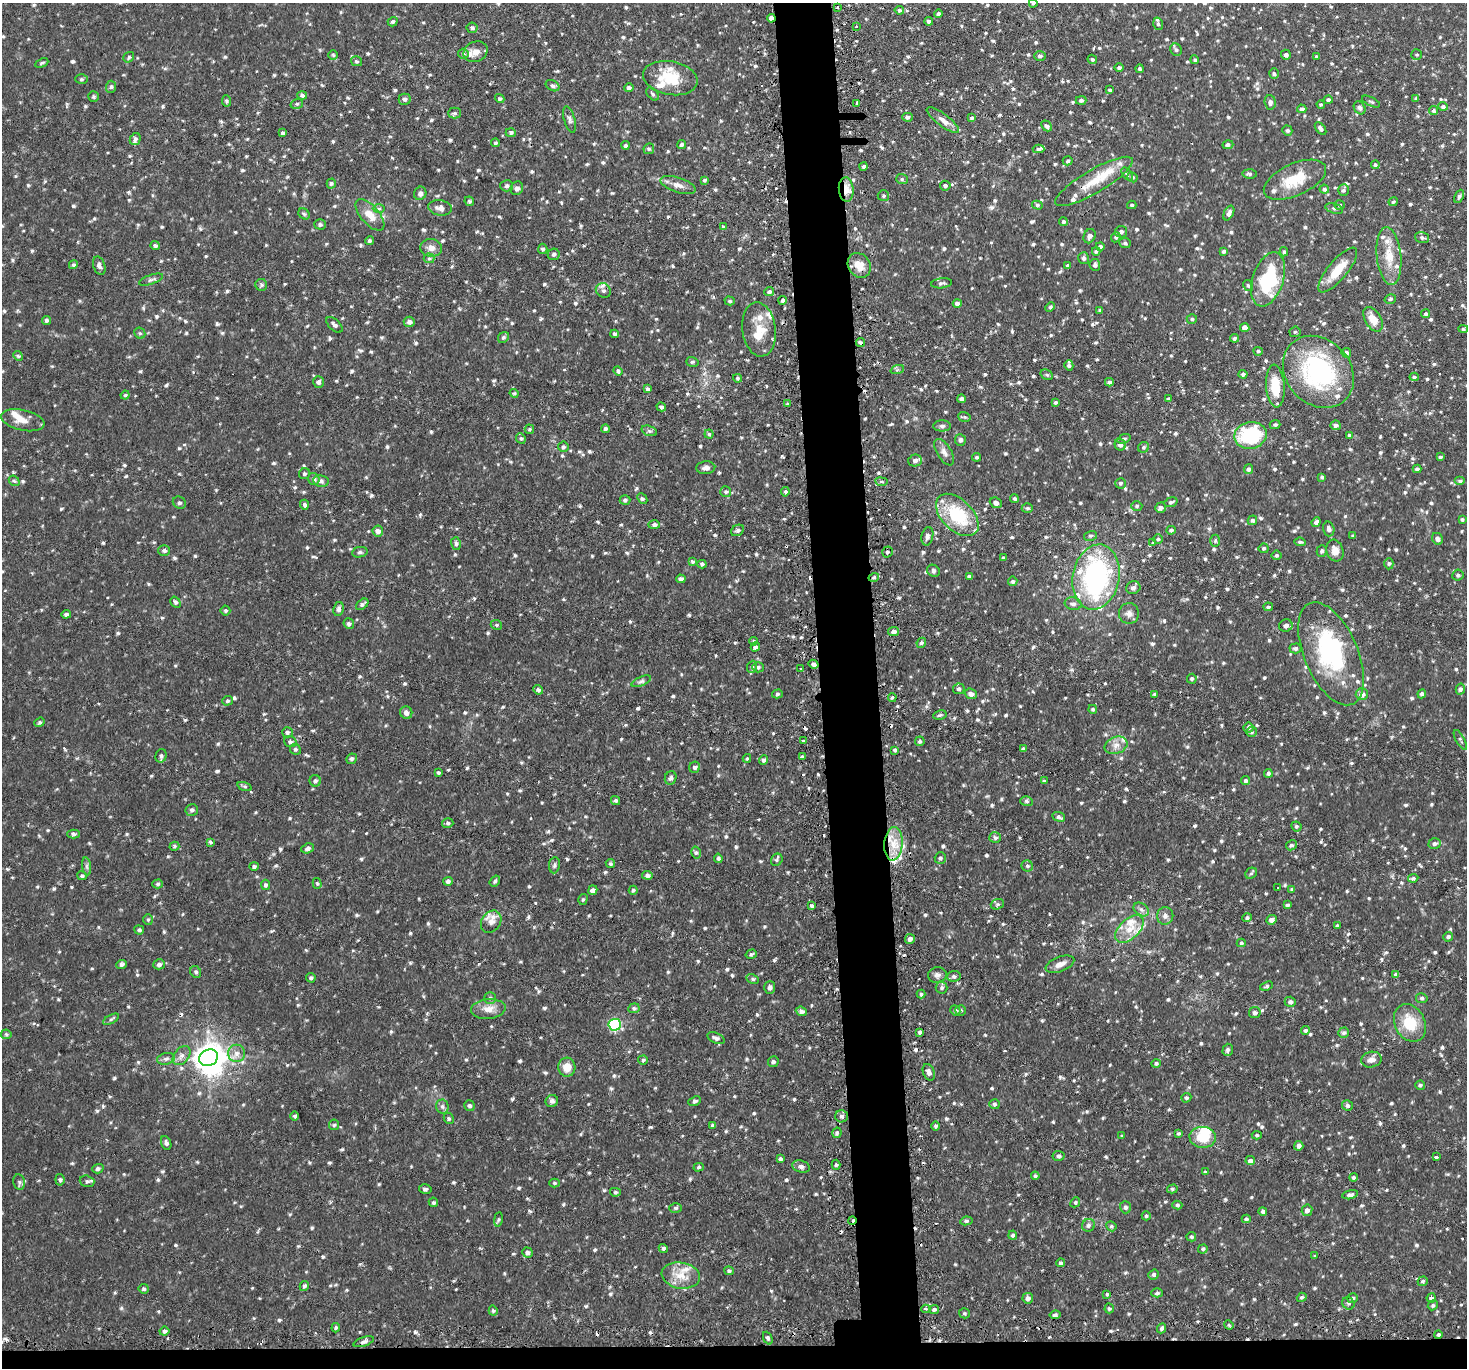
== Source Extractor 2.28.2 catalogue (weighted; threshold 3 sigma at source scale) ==
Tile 8 of 3 x 3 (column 2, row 3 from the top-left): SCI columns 1494-2958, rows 145-1510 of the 4449 x 4416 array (HDU 1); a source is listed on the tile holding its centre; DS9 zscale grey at full resolution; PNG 1469 x 1370 px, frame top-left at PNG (2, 3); each listed source drawn as its Kron ellipse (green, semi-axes under 4 px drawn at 4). Shown black and unused: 6% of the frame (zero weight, under 2 of 3 exposures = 4% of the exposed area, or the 3 px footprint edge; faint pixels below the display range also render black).
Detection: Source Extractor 2.28.2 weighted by HDU 2 'WHT'; one run over the whole footprint, this tile lists its part. Background 0.106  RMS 0.0079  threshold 0.0357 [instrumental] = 3 sigma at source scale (4.5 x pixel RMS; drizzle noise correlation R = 1.50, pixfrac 1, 0.05/0.05 arcsec/px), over >= 5 px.
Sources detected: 1122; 3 inside a brighter object's white glare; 20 cosmic-ray / hot-pixel residue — neither listed nor drawn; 35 inside a brighter listed object's ellipse — not listed separately; of the other 1064, all 500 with FLUX_AUTO >= 1.23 (the completeness limit of this list) listed and drawn (564 fainter detections not listed), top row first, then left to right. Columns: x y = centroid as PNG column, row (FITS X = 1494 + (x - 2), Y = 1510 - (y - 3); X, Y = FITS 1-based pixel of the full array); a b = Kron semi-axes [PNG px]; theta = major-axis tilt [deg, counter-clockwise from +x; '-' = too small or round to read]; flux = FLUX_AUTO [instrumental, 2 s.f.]
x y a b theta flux
1033 3 4 4 - 1.3
837 8 3 3 - 1.8
899 10 5 4 - 1.8
939 14 4 3 - 1.8
771 18 4 4 - 4.5
929 21 4 4 - 1.7
393 22 5 4 - 1.6
1158 24 6 5 - 1.5
856 27 3 2 - 1.5
472 28 5 5 - 1.8
1176 50 6 5 - 1.8
476 52 12 10 24 6.3
463 54 5 5 - 1.5
1417 54 5 5 - 1.3
333 55 5 5 - 1.2
1286 55 5 5 - 2
1040 56 6 5 - 1.9
129 57 6 5 - 1.5
1316 57 3 3 - 1.3
1092 59 5 4 - 1.3
1195 60 4 4 - 1.4
356 61 5 5 - 1.3
42 63 7 3 25 1.2
1119 68 4 4 - 1.6
1140 69 4 4 - 1.6
1274 74 5 4 - 1.5
670 78 27 17 -10 28
81 79 6 4 1 1.3
552 86 7 5 -30 2
111 87 6 5 - 1.5
629 88 5 4 - 1.9
1110 90 4 3 - 1.2
652 94 7 4 -47 1.7
302 95 5 4 - 2
93 96 5 5 - 1.4
405 99 6 5 - 1.8
500 99 5 4 - 1.5
1416 99 4 4 - 1.7
1081 100 5 4 - 1.7
1328 100 4 4 - 2.1
227 101 6 4 -82 1.4
1270 102 7 5 -85 2.8
1371 102 10 4 -26 1.7
297 104 6 5 - 1.4
857 104 4 3 - 10
1321 104 4 4 - 1.2
1443 106 5 4 - 1.6
1360 108 7 5 -57 2.2
1302 109 5 4 - 1.6
1433 111 5 4 - 1.4
455 113 6 5 - 1.5
907 117 5 4 - 1.6
972 118 4 3 - 1.3
569 120 13 5 -75 2.5
943 120 20 6 -37 5.7
1047 126 6 4 -47 2.3
1321 128 7 4 -52 2.4
1287 130 5 5 - 1.7
283 133 4 3 - 1.8
511 133 5 4 - 1.6
135 139 6 5 - 2.3
495 143 4 4 - 1.4
625 145 4 4 - 1.4
681 145 5 4 - 1.6
1228 145 5 4 - 1.6
649 149 6 5 - 1.3
1038 149 6 4 -3 2
1068 161 5 4 - 1.4
1375 165 4 4 - 1.4
864 166 4 4 - 1.4
1127 174 8 3 -54 1.3
1249 174 7 4 -4 1.6
1132 177 5 4 - 1.4
902 179 6 5 - 1.5
704 180 4 4 - 1.5
1295 180 33 16 24 25
1094 181 44 11 30 21
331 183 5 4 - 1.4
678 185 18 7 -18 5.5
507 186 6 5 - 1.7
945 186 5 5 - 2.1
517 188 7 6 - 2.9
846 189 12 7 -85 8.9
1324 189 5 4 - 1.9
1343 190 6 5 - 1.9
420 193 7 6 - 2.3
883 196 6 5 - 1.4
1459 196 7 4 65 1.8
469 201 5 4 - 1.4
1393 202 4 4 - 1.3
1037 205 5 4 - 1.6
1132 205 4 4 - 1.3
1340 205 5 4 - 1.4
440 208 12 7 -9 4.7
379 209 6 4 2 1.4
1334 209 9 4 -16 1.7
1229 213 8 4 62 2.8
304 214 6 5 - 1.5
370 215 19 9 -49 10
1063 222 5 4 - 1.7
320 224 6 5 - 1.7
723 227 4 4 - 1.4
1121 232 6 5 - 2.2
1090 236 7 5 67 3
1116 237 5 4 - 1.4
1422 238 7 5 -17 2.1
369 241 4 4 - 1.5
1125 243 6 5 - 1.5
155 245 4 4 - 1.6
1100 246 4 4 - 1.6
431 248 11 9 -4 5.2
543 249 5 5 - 1.7
1096 251 4 4 - 1.3
1224 251 3 3 - 1.5
1284 252 4 4 - 1.3
554 254 6 5 - 1.9
1389 256 29 12 -84 16
429 258 5 5 - 1.3
1084 258 6 5 - 2.1
73 265 4 4 - 1.6
859 265 13 10 -54 9.6
1095 265 6 5 - 2.1
99 266 9 6 -71 2.6
1068 266 4 4 - 1.7
1338 270 28 9 50 17
1268 279 28 15 72 50
151 280 13 4 19 2.2
942 283 10 5 6 2.1
261 285 6 6 - 1.5
1248 285 6 4 -57 1.5
603 290 8 7 - 2.8
769 292 5 4 - 1.9
1390 299 6 4 16 1.6
783 300 4 3 - 1.9
730 301 5 4 - 1.3
957 303 4 4 - 2.6
1050 307 5 4 - 1.2
1100 311 4 3 - 1.5
1426 314 4 4 - 1.6
1192 319 5 4 - 1.4
1373 319 13 8 -59 11
46 320 4 4 - 1.8
409 322 5 5 - 2.8
334 325 10 5 -43 2.3
1245 328 4 4 - 4.2
759 329 27 16 -83 17
1463 329 5 4 - 1.4
1295 332 5 5 - 1.3
140 333 6 5 - 1.3
614 334 4 4 - 1.4
503 337 6 5 - 1.7
1234 338 4 4 - 1.5
860 342 5 4 - 1.7
1258 351 5 4 - 1.3
1346 353 5 4 - 3
18 356 5 4 - 1.2
692 362 6 5 - 1.2
1069 365 5 4 - 1.8
897 370 7 4 19 1.3
618 371 5 4 - 1.4
1318 372 39 32 -47 110
1243 374 4 4 - 2.1
1047 375 6 4 -29 1.7
1414 377 4 4 - 1.4
737 378 4 4 - 1.3
318 382 6 5 - 2.5
1109 382 4 4 - 1.7
1275 386 21 9 -86 20
648 389 4 4 - 2.1
514 393 5 4 - 1.2
125 395 4 4 - 1.3
962 399 4 4 - 2.6
1168 399 4 4 - 1.6
1056 402 4 3 - 1.7
787 404 4 3 - 1.4
661 407 5 4 - 1.7
964 417 6 5 - 1.3
23 420 22 10 -12 9
1275 425 5 4 - 1.7
1336 425 5 5 - 3
942 426 9 5 1 1.9
529 429 5 4 - 1.3
605 429 4 4 - 1.7
649 431 8 5 -19 1.7
709 434 4 4 - 1.3
1250 435 16 13 12 66
1349 435 4 3 - 1.3
521 438 5 4 - 1.4
1124 439 7 4 20 1.4
960 440 6 5 - 2.1
1120 445 6 5 - 2.5
563 447 5 5 - 1.8
1144 447 6 5 - 1.7
944 452 15 7 -58 4.3
976 457 4 4 - 1.5
1440 457 4 3 - 1.3
915 461 7 6 - 3.4
706 468 9 6 5 2.9
1249 469 5 4 - 2.5
1417 469 4 4 - 2.4
304 474 6 5 - 1.3
1322 477 4 3 - 1.5
314 479 6 5 - 3
14 481 6 4 -41 1.3
321 481 8 6 -8 2.3
1460 481 5 4 - 1.5
881 482 6 3 -8 1.3
1120 483 5 5 - 1.7
726 492 5 5 - 1.4
785 492 4 4 - 1.6
1014 498 4 4 - 1.3
642 499 6 4 -48 1.3
625 500 5 4 - 1.6
1171 502 7 4 19 1.8
179 503 7 6 - 1.8
996 503 6 5 - 2.7
304 505 5 4 - 2
1137 506 5 4 - 1.2
1027 508 5 4 - 1.3
1161 508 5 5 - 2.9
957 515 26 15 -44 44
1252 520 5 4 - 1.7
1462 520 4 3 - 1.3
1316 522 5 4 - 2.2
654 525 6 4 0 2.6
1329 529 7 5 -75 3.1
737 530 7 5 31 1.7
1171 530 5 4 - 1.7
378 531 5 5 - 4.1
927 536 9 6 78 2.8
1090 536 6 5 - 1.5
1353 536 4 3 - 1.4
1158 539 4 4 - 1.4
1437 539 6 5 - 3.2
1215 541 6 5 - 1.5
1300 542 6 4 -7 1.6
1153 543 3 3 - 1.8
456 544 6 5 - 1.7
1264 548 5 5 - 1.5
164 550 6 5 - 2
1322 551 6 5 - 2
1335 551 11 8 -72 6.6
360 552 8 5 9 1.7
887 552 5 5 - 1.9
1276 555 5 5 - 1.5
1003 558 3 3 - 1.5
692 561 4 3 - 1.2
702 564 4 3 - 1.4
1389 564 6 4 88 1.3
933 571 7 5 -39 1.8
1458 575 6 5 - 2
969 576 3 3 - 1.4
874 577 5 4 - 1.4
1096 577 33 23 79 130
681 579 4 4 - 2.3
1013 581 5 4 - 1.6
1133 588 7 6 - 2.6
175 602 6 4 -58 1.7
362 604 7 4 40 1.8
1073 604 8 6 -11 3
1268 607 5 4 - 1.5
338 609 7 5 81 2.7
225 610 5 5 - 1.3
1129 613 10 10 - 3.9
66 614 5 3 - 1.9
349 624 5 5 - 2
496 625 6 4 -23 1.2
1286 626 7 6 - 3.5
894 631 5 4 - 3.2
754 641 4 4 - 1.4
921 643 5 4 - 1.7
755 647 5 4 - 2.3
1295 648 6 5 - 2.2
1331 654 55 26 -67 91
814 664 5 4 - 2.6
752 667 6 5 - 1.5
758 667 6 5 - 1.9
801 669 3 3 - 2.9
1192 679 5 5 - 1.6
641 681 10 4 23 1.9
959 689 6 5 - 2
1460 689 5 4 - 2.3
538 690 5 4 - 1.8
777 694 5 4 - 1.4
971 694 6 5 - 3.6
1155 694 3 3 - 1.5
1362 694 6 6 - 4.6
1422 694 4 4 - 2
892 697 4 3 - 1.2
227 701 5 4 - 1.3
1093 709 4 4 - 1.5
406 713 6 6 - 3.8
940 715 7 4 11 1.4
39 722 5 4 - 1.4
1248 728 5 5 - 1.8
287 732 5 5 - 1.7
1251 732 5 5 - 1.7
1460 740 11 3 -61 1.3
803 741 3 3 - 1.4
920 741 5 4 - 1.8
290 742 6 5 - 2
1116 745 12 8 20 5.4
295 749 6 5 - 1.5
1023 749 4 3 - 2.4
895 750 4 3 - 4.3
161 756 7 5 73 2.3
802 757 4 4 - 1.4
747 758 4 3 - 1.2
351 759 5 5 - 1.5
764 760 4 4 - 1.7
695 767 5 5 - 2.4
438 772 3 3 - 1.4
1268 773 4 4 - 1.9
671 778 7 5 70 1.9
315 781 6 5 - 1.5
1044 781 4 3 - 1.3
1245 781 4 4 - 1.6
245 787 7 3 -19 1.2
615 800 5 4 - 1.7
1026 801 6 4 -17 1.5
192 810 6 6 - 2.1
1059 817 6 4 -21 2.2
448 823 6 4 14 1.5
1296 826 5 5 - 1.6
74 834 6 4 -2 1.6
995 838 6 5 - 2.3
210 842 4 4 - 1.2
893 844 17 9 85 13
1435 844 6 5 - 2.2
1291 845 6 5 - 2
174 846 5 4 - 1.3
308 848 6 5 - 2.6
696 853 6 5 - 1.5
718 858 5 4 - 1.7
940 858 5 5 - 1.8
777 860 6 5 - 1.4
610 863 5 4 - 1.3
554 865 8 5 83 1.8
87 866 9 4 -82 1.9
254 866 5 4 - 1.6
1027 866 6 5 - 1.7
1251 873 6 5 - 1.4
647 875 5 4 - 3
82 876 5 4 - 1.5
1413 878 5 4 - 1.9
448 881 5 4 - 1.7
495 881 6 4 53 1.6
317 883 5 4 - 1.2
157 884 5 4 - 1.5
265 885 5 4 - 1.7
1277 888 3 3 - 1.5
1292 889 4 4 - 1.3
593 890 5 4 - 3.4
633 890 4 4 - 1.3
583 899 6 4 73 1.3
997 904 7 5 19 1.5
1287 905 4 3 - 1.7
812 906 4 4 - 2.2
1141 910 8 6 -35 2.8
1165 916 9 8 - 3.4
1247 918 4 4 - 1.4
148 920 5 5 - 1.4
1271 920 5 4 - 3.3
491 922 12 9 55 5.7
1337 926 4 4 - 1.4
1129 929 17 10 44 12
139 930 5 4 - 1.8
1448 937 5 5 - 1.7
910 939 5 5 - 3.2
1241 943 4 4 - 1.3
751 954 5 4 - 1.5
122 964 5 4 - 1.8
159 964 6 5 - 2.1
1060 964 15 7 21 5.2
196 972 6 5 - 1.7
1396 974 4 3 - 2.1
937 975 9 7 8 2.8
954 976 7 5 8 1.9
311 978 5 4 - 1.4
753 979 6 4 -28 1.4
1267 986 6 4 22 1.3
770 988 6 5 - 2.4
942 988 6 6 - 1.7
921 994 4 4 - 1.3
490 998 5 5 - 1.6
1422 998 5 5 - 1.5
1290 1002 5 5 - 1.9
634 1008 6 5 - 1.6
488 1009 17 10 5 7.8
955 1010 5 4 - 1.6
960 1010 5 5 - 1.5
801 1011 6 4 -21 2.6
1255 1013 5 5 - 2.5
111 1019 9 3 29 1.4
1410 1023 20 15 -63 23
615 1025 6 6 - 74
1305 1030 4 4 - 1.4
920 1032 4 3 - 1.8
1344 1033 5 5 - 1.9
6 1034 5 5 - 1.3
716 1038 9 5 -24 2.5
1228 1050 6 5 - 1.8
236 1053 8 8 - 4.6
182 1056 11 7 50 3.9
209 1058 9 8 - 630
166 1059 9 5 10 2.4
643 1060 5 4 - 1.3
1371 1060 10 8 12 5
773 1062 5 5 - 1.7
1156 1063 4 4 - 1.6
567 1067 9 8 - 10
929 1072 8 5 -66 3.2
1420 1085 5 4 - 1.5
1186 1098 5 4 - 1.4
552 1101 6 6 - 2.6
695 1101 6 4 21 1.6
994 1104 5 5 - 1.8
469 1106 5 5 - 1.8
1347 1106 5 5 - 1.9
442 1107 7 6 - 2.3
295 1116 4 4 - 1.4
842 1116 6 6 - 2.5
449 1119 6 4 -58 1.4
334 1125 5 5 - 1.3
713 1125 4 3 - 1.9
935 1126 5 4 - 1.6
837 1133 5 4 - 1.9
1178 1133 4 3 - 1.3
1122 1135 3 3 - 1.3
1257 1135 5 4 - 1.2
1203 1137 13 10 -4 19
166 1143 7 4 -68 2.1
1299 1146 5 4 - 2.3
1059 1156 6 5 - 1.9
1436 1157 3 3 - 1.7
780 1159 4 3 - 1.5
1250 1161 5 4 - 2.5
836 1165 5 4 - 1.5
699 1167 5 4 - 1.3
801 1167 9 6 -16 2.9
98 1169 5 4 - 1.9
1205 1172 4 3 - 1.3
1035 1176 4 4 - 1.3
1353 1177 4 4 - 1.6
60 1180 6 4 -82 1.6
87 1181 7 5 -17 1.9
19 1182 8 6 -79 1.9
554 1183 5 4 - 1.2
425 1189 6 5 - 1.7
1172 1189 5 4 - 1.3
615 1192 5 4 - 1.2
1350 1195 8 4 12 2.3
433 1202 5 4 - 1.4
1075 1202 5 4 - 1.3
1177 1205 5 4 - 1.3
1125 1207 6 5 - 2.3
675 1208 6 5 - 1.6
1307 1210 6 5 - 3.3
1263 1211 4 4 - 1.9
1146 1216 4 4 - 1.3
498 1219 7 4 81 1.4
1246 1219 4 4 - 1.6
852 1221 4 3 - 2.6
966 1221 6 4 9 1.6
1088 1225 7 6 - 2.3
1111 1226 5 4 - 1.3
1013 1235 4 4 - 1.6
1191 1237 5 4 - 1.4
663 1248 5 4 - 1.6
1203 1249 4 4 - 1.3
527 1252 5 5 - 2.2
1315 1256 4 3 - 1.3
1060 1263 4 4 - 1.6
729 1271 5 4 - 1.5
1154 1275 5 5 - 1.7
681 1276 19 13 -9 13
1423 1281 5 4 - 1.4
304 1286 5 4 - 2.2
144 1289 5 5 - 1.5
1157 1293 5 4 - 1.5
1107 1294 3 3 - 1.3
1302 1297 5 4 - 1.4
1028 1298 5 5 - 2.5
1352 1298 5 5 - 1.6
1431 1298 4 4 - 2
1348 1303 6 5 - 1.8
1433 1305 5 4 - 1.4
1109 1308 5 4 - 1.6
926 1309 4 4 - 1.4
934 1309 5 4 - 1.8
493 1311 5 4 - 1.4
964 1313 5 5 - 1.3
1055 1315 5 4 - 1.7
1229 1325 5 4 - 1.3
336 1328 4 3 - 1.3
1162 1328 5 4 - 1.6
164 1331 5 4 - 1.8
1438 1335 4 4 - 1.6
768 1338 7 4 -67 1.8
364 1342 10 4 19 2.6
Overlapping masked pixels (flux is a lower limit): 8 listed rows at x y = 771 18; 1270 102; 857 104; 846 189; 860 342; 1250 435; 874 577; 852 1221
Isophote crosses this tile's border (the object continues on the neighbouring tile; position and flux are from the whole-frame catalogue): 2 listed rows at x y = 1033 3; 6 1034
Unlisted compact peaks at least as high as the median listed source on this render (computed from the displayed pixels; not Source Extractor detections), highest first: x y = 705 928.